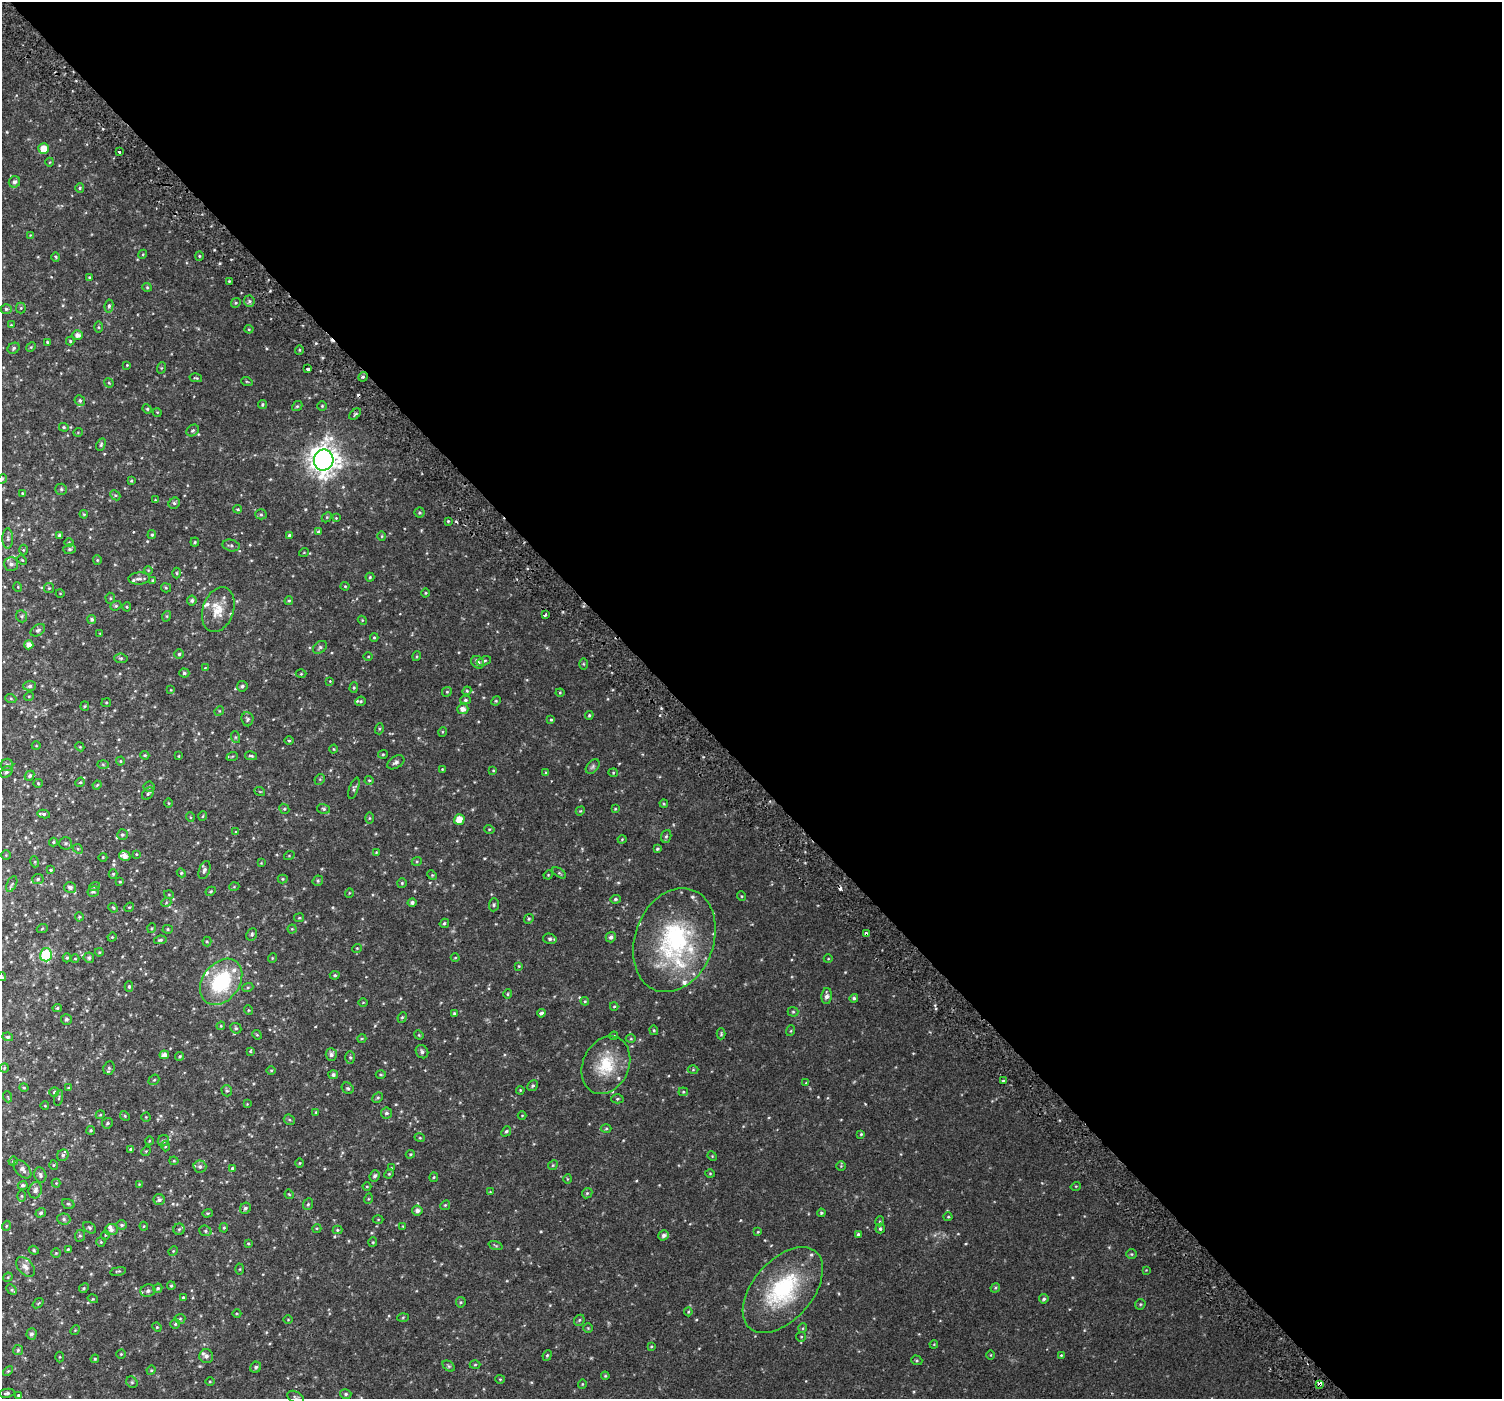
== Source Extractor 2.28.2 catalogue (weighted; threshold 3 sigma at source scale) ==
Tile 8 of 4 x 4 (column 4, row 2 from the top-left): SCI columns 4549-6048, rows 3075-4471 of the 6110 x 6080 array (HDU 1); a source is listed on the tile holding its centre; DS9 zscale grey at full resolution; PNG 1504 x 1401 px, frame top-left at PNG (2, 2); each listed source drawn as its Kron ellipse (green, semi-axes under 4 px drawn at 4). Shown black and unused: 55% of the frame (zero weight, under 2 of 3 exposures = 3% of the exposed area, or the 3 px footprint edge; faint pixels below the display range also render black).
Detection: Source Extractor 2.28.2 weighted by HDU 2 'WHT'; one run over the whole footprint, this tile lists its part. Background 0.0149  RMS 0.0057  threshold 0.0258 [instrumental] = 3 sigma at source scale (4.5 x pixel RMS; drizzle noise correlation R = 1.50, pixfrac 1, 0.0396/0.0396 arcsec/px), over >= 5 px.
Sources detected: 469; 3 cosmic-ray / hot-pixel residue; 1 long thin detection or spike segment (spike, bleed or trail) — neither listed nor drawn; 17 inside a brighter listed object's ellipse — not listed separately; the other 448 listed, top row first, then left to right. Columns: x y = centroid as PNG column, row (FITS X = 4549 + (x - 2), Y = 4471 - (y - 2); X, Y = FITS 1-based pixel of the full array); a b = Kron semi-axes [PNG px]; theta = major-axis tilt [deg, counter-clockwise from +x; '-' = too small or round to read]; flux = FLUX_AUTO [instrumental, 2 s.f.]
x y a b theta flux
44 148 5 5 - 6.2
119 152 3 3 - 1
50 162 4 3 - 0.41
14 182 6 5 - 1.7
80 188 5 4 - 0.77
30 235 4 4 - 0.42
143 254 4 3 - 0.48
199 256 4 4 - 0.6
56 257 4 4 - 0.64
89 277 4 3 - 0.55
229 281 3 3 - 0.51
147 287 4 4 - 0.61
249 301 5 5 - 1
236 303 5 4 - 0.64
109 306 6 4 81 0.93
21 308 5 5 - 0.67
6 309 5 4 - 0.9
11 325 3 3 - 0.41
98 327 6 4 -89 0.72
249 329 4 4 - 0.55
77 335 5 4 - 2.5
70 341 4 4 - 0.58
47 342 4 3 - 0.65
31 347 5 4 - 0.58
14 348 6 5 - 0.98
299 350 5 3 - 0.53
127 365 4 3 - 0.39
161 368 6 3 71 0.65
308 369 3 3 - 4.8
363 377 5 4 - 1
196 378 6 3 -12 0.6
247 382 6 3 -19 0.53
109 383 5 4 - 0.54
80 401 5 5 - 1.1
262 405 4 4 - 0.77
297 406 5 4 - 0.8
322 406 4 4 - 0.64
147 409 5 4 - 0.7
157 412 4 3 - 0.41
355 414 7 4 44 0.82
64 427 5 4 - 0.57
193 430 7 5 35 0.96
78 432 5 3 - 0.4
101 445 6 4 64 0.83
324 460 10 10 - 690
2 479 5 4 - 0.56
131 481 4 3 - 0.52
61 489 6 5 - 0.95
22 493 3 3 - 0.45
115 495 6 4 -43 0.72
155 500 3 3 - 0.42
174 503 6 5 - 0.9
238 509 4 3 - 0.5
419 513 5 5 - 0.75
84 514 4 3 - 0.53
261 514 5 5 - 0.78
327 517 5 4 - 0.69
336 518 4 4 - 0.45
448 521 4 4 - 0.58
319 532 3 3 - 5.8
60 535 4 3 - 1.2
152 535 4 4 - 0.81
289 535 3 3 - 0.66
382 536 5 3 - 0.52
8 538 10 5 -90 1.4
69 542 5 3 - 0.51
195 542 4 4 - 0.61
231 545 8 6 -14 1.2
70 549 6 5 - 0.99
23 550 5 3 - 0.52
304 552 5 3 - 0.42
22 560 5 3 - 0.46
97 560 5 4 - 0.64
11 564 7 7 - 1.8
148 570 4 3 - 0.46
177 573 5 3 - 0.59
370 577 4 4 - 0.67
139 579 11 6 3 1.7
152 581 4 3 - 0.56
345 586 4 4 - 0.53
18 587 5 3 - 0.41
49 588 5 5 - 0.64
166 588 5 4 - 0.63
60 593 4 3 - 0.38
426 593 4 4 - 0.54
110 598 5 5 - 0.71
192 601 5 5 - 1.2
289 601 4 4 - 0.72
116 606 6 4 21 0.79
127 607 4 4 - 0.56
218 610 23 15 71 10
545 615 3 3 - 2.3
22 616 6 5 - 0.92
167 616 5 3 - 0.54
92 619 4 4 - 1.1
362 620 4 3 - 0.5
38 630 8 5 33 1.4
100 634 4 3 - 0.53
374 637 4 4 - 0.67
29 645 4 4 - 3
320 647 8 5 40 1.2
179 654 5 5 - 0.85
368 656 5 3 - 0.51
417 656 5 3 - 0.53
121 658 7 4 -6 0.89
484 661 7 4 19 0.85
478 662 7 5 -39 1.6
584 664 6 4 -89 0.59
205 668 4 4 - 0.46
184 673 5 4 - 0.95
301 674 5 3 - 0.5
330 681 4 4 - 0.45
30 686 6 5 - 1.4
242 686 5 5 - 0.92
354 688 5 4 - 0.61
171 690 3 3 - 0.39
467 691 4 4 - 0.6
447 692 5 4 - 0.67
560 693 4 4 - 0.49
29 696 5 3 - 0.44
11 699 5 3 - 0.53
465 700 5 4 - 0.94
361 701 5 4 - 0.71
496 701 5 4 - 0.6
106 703 5 4 - 0.59
85 706 5 4 - 0.57
463 709 5 5 - 3.1
219 711 5 4 - 0.66
589 715 4 3 - 0.67
247 719 7 6 - 1.1
551 720 4 3 - 0.53
379 729 5 4 - 0.67
442 732 5 3 - 0.48
235 737 6 4 -72 0.63
289 741 5 3 - 0.58
36 746 4 3 - 0.38
80 747 4 3 - 0.48
334 749 4 3 - 0.42
383 754 5 4 - 0.64
145 755 4 3 - 0.65
179 756 4 3 - 0.43
251 756 6 3 -12 0.7
232 757 6 3 21 0.59
120 761 4 4 - 0.55
396 762 9 6 32 1.4
103 764 6 4 -2 0.55
7 765 6 6 - 1.3
593 767 8 5 51 1.1
442 769 3 3 - 0.32
493 770 4 3 - 0.41
6 772 7 5 43 1.4
546 773 4 4 - 0.72
613 773 5 4 - 0.53
29 776 5 4 - 0.91
320 779 6 4 46 0.74
369 780 4 4 - 0.56
80 782 5 4 - 0.62
38 783 4 4 - 0.53
97 785 5 3 - 0.5
149 787 5 5 - 0.75
354 788 11 4 71 1.1
260 792 5 3 - 0.45
148 794 7 5 50 1
169 803 5 3 - 0.48
664 804 4 4 - 0.55
284 809 5 4 - 0.73
324 809 6 5 - 0.88
615 809 3 2 - 0.42
580 811 5 3 - 0.51
44 814 6 4 -11 1.1
203 816 5 3 - 0.43
190 817 5 3 - 0.43
369 818 6 4 90 0.59
459 819 5 5 - 5.8
489 829 5 3 - 0.5
236 832 4 3 - 0.47
122 835 5 5 - 0.95
666 836 6 5 - 0.92
622 839 4 4 - 0.53
53 842 4 4 - 0.57
66 843 6 6 - 1
78 849 5 4 - 0.61
657 849 4 3 - 0.82
376 852 4 4 - 0.4
136 854 3 3 - 0.46
6 855 4 4 - 0.46
125 856 6 5 - 3.3
289 856 5 3 - 0.51
103 857 4 3 - 0.41
417 861 5 3 - 0.56
35 862 5 3 - 0.51
261 863 4 4 - 0.4
51 870 3 3 - 0.58
204 870 9 5 68 1.6
181 873 4 4 - 0.67
559 873 8 3 -33 0.66
113 874 4 4 - 0.55
432 875 5 4 - 0.55
548 875 5 4 - 0.52
38 879 6 5 - 0.97
283 879 5 4 - 0.61
318 881 5 5 - 0.68
120 882 4 3 - 0.58
402 883 5 4 - 0.65
12 884 8 5 65 1
95 886 5 3 - 0.75
70 887 6 5 - 1.7
234 887 5 3 - 0.43
93 891 6 5 - 0.92
211 891 5 4 - 0.77
349 893 5 3 - 0.45
169 895 5 3 - 0.43
741 896 5 3 - 0.45
615 899 5 4 - 0.81
412 902 4 4 - 1.3
166 903 5 3 - 0.47
494 905 6 5 - 0.85
129 907 5 4 - 0.6
113 908 5 4 - 0.62
79 917 4 4 - 0.57
299 918 5 4 - 0.59
529 919 5 4 - 0.71
444 923 5 3 - 0.83
152 928 5 3 - 0.43
42 929 5 3 - 0.47
168 929 5 4 - 0.72
292 929 4 4 - 0.64
252 934 6 5 - 1.1
866 934 4 4 - 4.5
112 937 4 4 - 0.57
611 937 5 5 - 1.6
550 939 7 5 -14 1
160 940 6 4 9 0.83
674 940 53 39 70 73
207 942 5 4 - 0.58
357 948 5 3 - 0.45
99 952 4 4 - 0.5
46 955 6 6 - 38
67 958 4 4 - 0.7
89 958 5 5 - 1
272 958 5 3 - 0.41
455 958 4 3 - 0.42
75 959 4 3 - 0.39
828 959 4 3 - 0.38
519 966 4 3 - 0.46
335 975 5 4 - 0.75
2 977 4 2 - 0.53
221 982 25 18 53 40
129 986 5 4 - 0.79
248 987 5 3 - 0.66
508 994 5 4 - 0.67
827 996 8 5 86 2.2
854 998 4 4 - 1.2
585 1001 4 4 - 0.5
363 1002 5 3 - 0.42
614 1006 4 4 - 0.58
57 1008 4 4 - 0.73
248 1010 5 3 - 0.42
793 1012 5 5 - 0.73
454 1013 4 4 - 0.6
541 1013 4 3 - 1.1
402 1017 5 4 - 0.79
66 1019 5 5 - 1.1
221 1026 4 4 - 0.53
236 1028 6 5 - 0.79
654 1030 5 4 - 0.58
790 1031 5 3 - 0.51
721 1034 5 4 - 0.69
257 1035 5 4 - 0.56
419 1035 5 4 - 0.51
614 1036 4 3 - 0.65
8 1037 5 4 - 0.77
362 1038 5 3 - 0.49
631 1039 5 3 - 0.5
250 1051 4 4 - 0.52
422 1052 7 6 - 1.5
331 1054 6 5 - 1.6
164 1055 5 4 - 2.8
180 1056 4 4 - 0.75
350 1057 6 5 - 0.85
606 1065 30 23 65 20
4 1068 4 4 - 0.56
109 1068 7 5 67 1.1
271 1070 5 3 - 0.5
693 1070 5 3 - 0.5
333 1075 5 4 - 1.3
381 1075 5 3 - 0.49
154 1080 6 4 41 0.71
1003 1081 4 3 - 0.6
806 1083 4 4 - 0.49
532 1086 6 5 - 0.93
24 1088 4 3 - 0.58
68 1088 3 3 - 0.45
348 1088 6 5 - 0.89
520 1090 4 3 - 0.54
227 1091 6 5 - 0.95
54 1092 5 4 - 0.71
683 1092 4 4 - 0.61
8 1097 6 3 -71 0.41
59 1098 8 3 77 0.65
378 1098 6 4 43 0.79
617 1099 6 4 1 0.72
247 1104 4 4 - 0.4
45 1106 4 3 - 0.38
316 1112 4 4 - 0.52
386 1113 5 5 - 1.1
100 1115 4 3 - 0.5
522 1115 4 3 - 0.35
125 1116 5 4 - 0.61
146 1117 4 4 - 0.52
289 1120 6 5 - 0.8
107 1123 6 5 - 0.85
606 1129 5 3 - 0.64
91 1130 4 4 - 0.76
506 1131 5 4 - 0.84
861 1134 4 4 - 0.57
420 1138 5 3 - 0.51
149 1141 4 3 - 0.46
163 1141 6 5 - 1.2
165 1146 5 3 - 0.53
131 1149 4 3 - 0.88
146 1151 5 4 - 0.5
410 1154 4 3 - 0.57
63 1155 6 5 - 1.2
712 1156 5 4 - 0.47
13 1161 5 4 - 0.61
174 1161 4 4 - 0.56
300 1163 5 3 - 0.47
53 1165 5 3 - 0.47
553 1165 5 4 - 0.59
841 1166 4 4 - 0.54
200 1167 6 6 - 1.5
232 1168 4 4 - 0.64
391 1168 4 4 - 0.44
22 1169 11 6 -48 2
710 1173 5 3 - 0.52
389 1174 5 4 - 0.61
40 1175 8 6 -75 1.4
375 1176 6 5 - 1.2
434 1177 5 4 - 0.62
567 1179 5 3 - 0.45
56 1183 4 4 - 0.46
139 1184 4 4 - 0.42
23 1185 5 4 - 1.1
367 1186 4 3 - 0.44
1076 1186 5 3 - 0.44
35 1190 8 6 76 2.2
490 1192 4 4 - 0.43
587 1193 5 4 - 0.74
289 1194 5 3 - 0.51
21 1196 6 4 90 0.55
368 1199 5 3 - 0.5
159 1200 5 5 - 1.4
68 1204 6 4 -21 0.77
308 1204 6 4 67 0.81
445 1205 5 4 - 0.64
245 1208 6 5 - 1.3
417 1211 5 5 - 1.9
41 1213 5 4 - 0.93
207 1213 5 4 - 0.64
821 1213 4 4 - 0.72
948 1217 4 4 - 0.57
64 1219 6 5 - 1.2
378 1219 5 3 - 0.46
880 1221 5 3 - 0.53
122 1225 5 4 - 1
6 1226 5 3 - 0.45
144 1226 4 4 - 0.49
403 1226 4 4 - 0.45
90 1228 7 5 -40 0.94
224 1228 5 4 - 0.61
317 1228 4 3 - 0.45
179 1229 6 5 - 0.95
880 1229 5 4 - 0.93
111 1230 6 5 - 1.6
337 1230 5 4 - 0.58
205 1231 6 5 - 0.93
758 1232 4 4 - 0.44
858 1234 4 4 - 0.89
105 1235 5 3 - 0.43
664 1235 5 5 - 1.6
80 1236 6 5 - 0.85
101 1242 5 4 - 0.61
373 1242 4 4 - 0.57
248 1243 4 4 - 0.54
496 1246 7 3 -19 0.61
68 1249 3 3 - 0.46
34 1250 5 4 - 0.69
173 1251 5 4 - 0.53
56 1253 4 4 - 0.56
1131 1254 5 4 - 0.68
25 1267 11 7 -49 2.7
240 1269 5 3 - 0.56
1146 1270 4 4 - 0.37
118 1271 8 3 11 0.71
8 1277 5 4 - 0.52
171 1286 4 3 - 0.66
84 1288 5 4 - 0.63
158 1288 5 4 - 0.87
995 1288 5 4 - 0.62
11 1290 6 4 -45 0.79
783 1290 50 29 49 53
148 1291 7 6 - 1.8
183 1297 4 3 - 0.52
93 1299 5 3 - 0.51
1044 1299 5 4 - 1
461 1302 5 5 - 0.75
38 1303 6 3 37 0.53
1140 1304 5 5 - 0.7
688 1312 4 4 - 0.52
237 1314 4 3 - 0.44
403 1317 6 4 3 0.6
180 1319 5 5 - 0.69
288 1320 5 3 - 0.39
579 1320 6 5 - 0.8
175 1324 5 5 - 0.69
157 1327 5 4 - 0.62
588 1328 4 4 - 0.57
803 1328 5 3 - 0.47
75 1330 5 4 - 0.56
31 1334 5 5 - 1.3
801 1337 5 4 - 0.63
934 1344 4 3 - 0.42
651 1346 3 3 - 0.47
18 1350 5 5 - 0.77
121 1354 5 4 - 0.61
547 1355 5 4 - 0.81
991 1355 4 3 - 0.38
1061 1355 4 3 - 0.48
206 1356 7 7 - 2
60 1357 5 3 - 0.54
95 1359 4 3 - 0.63
917 1360 6 4 -20 0.73
475 1365 5 3 - 0.51
449 1366 7 4 -36 0.82
256 1367 6 5 - 1.1
151 1370 5 4 - 0.57
8 1371 6 3 43 0.54
605 1376 4 3 - 0.51
500 1379 5 4 - 0.54
132 1382 6 5 - 0.86
210 1382 5 3 - 0.48
582 1384 4 4 - 0.51
1320 1384 4 3 - 2.9
7 1393 8 4 9 1
346 1394 5 4 - 0.92
18 1395 4 3 - 0.52
296 1397 9 5 -31 1.1
Overlapping masked pixels (flux is a lower limit): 2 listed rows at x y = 866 934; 1320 1384
Isophote crosses this tile's border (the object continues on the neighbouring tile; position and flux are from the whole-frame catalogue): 3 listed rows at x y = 2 479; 2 977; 296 1397
Unlisted compact peaks at least as high as the median listed source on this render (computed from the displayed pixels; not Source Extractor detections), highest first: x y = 316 343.